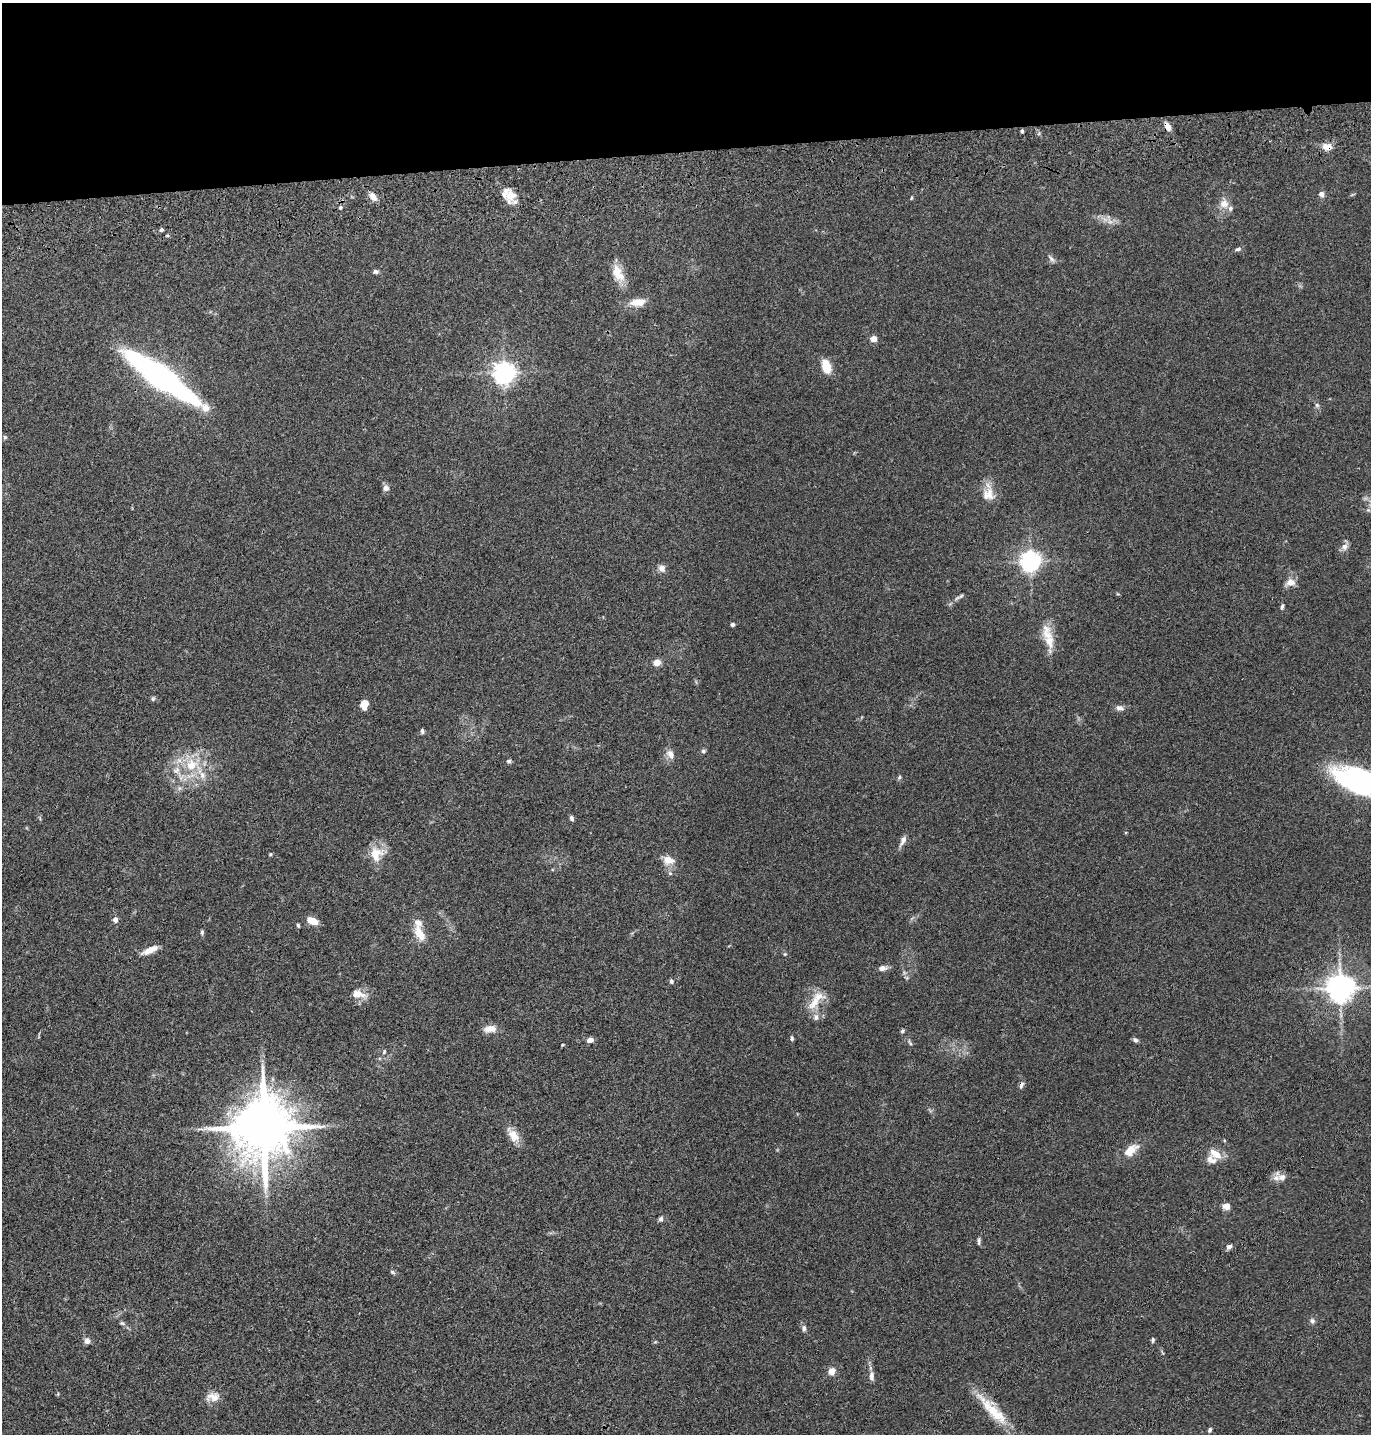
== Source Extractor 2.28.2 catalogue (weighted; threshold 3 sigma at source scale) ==
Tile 2 of 3 x 3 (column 2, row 1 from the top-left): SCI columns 1490-2858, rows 2980-4411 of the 4347 x 4526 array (HDU 1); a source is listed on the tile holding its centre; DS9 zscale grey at full resolution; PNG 1373 x 1436 px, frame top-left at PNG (2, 3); no overlay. Shown black and unused: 10% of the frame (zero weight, under 3 of 4 exposures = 6% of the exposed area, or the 3 px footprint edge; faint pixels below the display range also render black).
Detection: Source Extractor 2.28.2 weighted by HDU 2 'WHT'; one run over the whole footprint, this tile lists its part. Background 0.0846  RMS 0.0061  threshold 0.0273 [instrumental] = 3 sigma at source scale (4.5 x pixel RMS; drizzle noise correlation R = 1.50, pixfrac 1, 0.05/0.05 arcsec/px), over >= 5 px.
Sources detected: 102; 1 too faint to see at this stretch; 1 inside a brighter object's white glare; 1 cosmic-ray / hot-pixel residue — not listed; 9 inside a brighter listed object's ellipse — not listed separately; the other 90 listed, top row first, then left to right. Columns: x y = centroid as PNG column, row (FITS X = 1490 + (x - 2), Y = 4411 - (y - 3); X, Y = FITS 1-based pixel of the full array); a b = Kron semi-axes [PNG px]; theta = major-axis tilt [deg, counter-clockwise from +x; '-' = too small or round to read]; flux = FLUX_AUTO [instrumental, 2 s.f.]
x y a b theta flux
1168 127 11 6 -60 3.9
1022 131 4 3 - 0.95
1327 147 12 9 -2 5.3
1321 194 7 7 - 2.2
510 196 18 12 78 7.5
373 197 10 7 -49 4.8
911 198 5 3 - 0.57
1224 204 13 11 -1 4.8
340 207 5 4 - 1
1238 249 8 5 15 1.3
1051 259 11 5 -49 1.8
376 271 6 5 - 1.5
618 273 24 12 -64 10
638 302 19 9 6 7.8
873 339 6 6 - 4.2
826 366 15 9 -73 9.8
504 373 7 7 - 430
157 374 66 14 -35 250
1317 405 6 6 - 1.2
5 437 6 5 - 0.83
386 488 8 8 - 2.6
989 494 21 13 -63 8.2
1368 510 5 5 - 0.93
1344 547 10 9 - 3
1030 561 6 6 - 380
662 568 9 7 -46 3.3
1290 582 11 9 11 5
961 596 9 4 37 1.3
1282 607 8 4 79 1.2
732 624 5 4 - 1.1
1049 641 21 12 -62 9.5
657 662 7 7 - 4.4
153 699 7 5 64 0.94
364 705 11 7 78 5.6
1119 708 10 7 -1 2.5
422 731 6 4 -87 1.2
703 751 6 5 - 1.2
670 754 12 8 -64 4.1
509 761 6 5 - 1.2
191 765 19 17 35 17
899 777 6 5 - 0.94
1361 782 51 20 -19 140
572 818 7 5 -67 1.4
903 840 13 6 64 3.3
270 854 5 4 - 0.69
376 854 21 17 75 11
668 860 14 9 -17 6.5
670 873 5 5 - 0.97
115 919 6 5 - 2.6
312 921 11 6 -24 7.3
298 925 5 3 - 0.82
202 932 7 4 83 1
419 933 22 11 -64 8.5
150 950 20 7 25 6.2
785 954 5 5 - 0.69
882 968 9 6 12 3.1
671 981 6 5 - 1.2
1340 988 8 8 - 840
358 994 21 10 -13 6.1
815 1002 25 10 55 9.9
816 1017 10 7 73 2.4
490 1029 17 9 8 5
902 1031 6 5 - 0.87
792 1038 6 4 -84 1.1
590 1040 8 6 9 2.9
1135 1040 7 5 -37 1.3
910 1043 9 3 -57 1
562 1045 4 3 - 0.57
384 1052 7 4 64 0.86
1021 1085 10 6 72 1.7
264 1127 17 15 81 4300
513 1135 20 11 -59 7.2
1130 1149 18 11 16 7.6
1215 1154 17 9 -32 7.1
1282 1177 12 9 14 3.9
1226 1206 8 7 - 4
661 1219 7 5 71 1.5
979 1241 9 4 87 1.3
1229 1247 7 5 38 2
392 1272 8 5 -28 1.1
1312 1321 7 6 - 1.7
122 1323 6 5 - 1
804 1328 9 6 -85 1.8
1153 1340 8 4 85 0.98
87 1341 7 6 - 2.9
831 1371 8 7 - 4.8
872 1376 12 6 89 2.6
213 1397 17 11 -1 6
993 1410 57 11 -45 20
1210 1430 6 4 72 1.2
Overlapping masked pixels (flux is a lower limit): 4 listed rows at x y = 1168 127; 1327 147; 157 374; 1021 1085
Isophote crosses this tile's border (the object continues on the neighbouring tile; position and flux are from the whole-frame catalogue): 1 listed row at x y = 1361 782